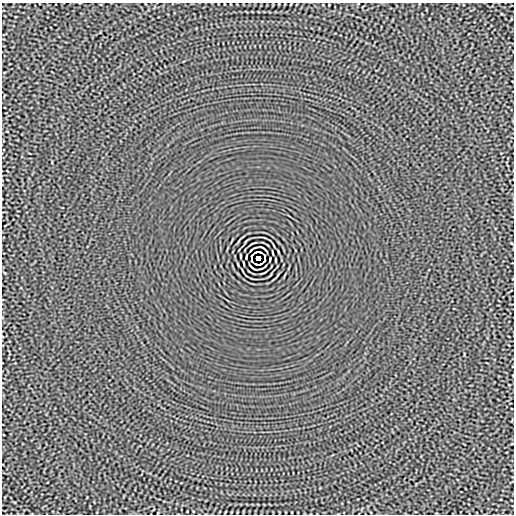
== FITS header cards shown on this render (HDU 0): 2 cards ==
NAXIS1  =                  512
NAXIS2  =                  512

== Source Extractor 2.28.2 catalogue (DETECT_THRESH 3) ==
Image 512 x 512 px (HDU 0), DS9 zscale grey, 1 PNG px = 1 image px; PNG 516 x 516 px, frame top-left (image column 1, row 512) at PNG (2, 3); no overlay
Background -2.57e-05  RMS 0.0015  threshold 0.0045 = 3 sigma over >= 5 px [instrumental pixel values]
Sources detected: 11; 2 with non-positive FLUX_AUTO (blend fragments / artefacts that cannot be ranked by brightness) are not listed; the other 9 listed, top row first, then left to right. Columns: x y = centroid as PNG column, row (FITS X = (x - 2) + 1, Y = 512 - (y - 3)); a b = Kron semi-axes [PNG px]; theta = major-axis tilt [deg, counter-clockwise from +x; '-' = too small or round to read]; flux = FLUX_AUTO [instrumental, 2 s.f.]
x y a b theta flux
264 248 6 2 -35 0.11
240 256 3 2 - 0.056
251 256 3 2 - 0.079
265 256 4 2 - 0.068
258 258 4 4 - 3.8
251 260 4 2 - 0.068
265 260 3 2 - 0.079
276 260 3 2 - 0.056
252 268 6 2 -35 0.11
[2 non-positive-flux detections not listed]